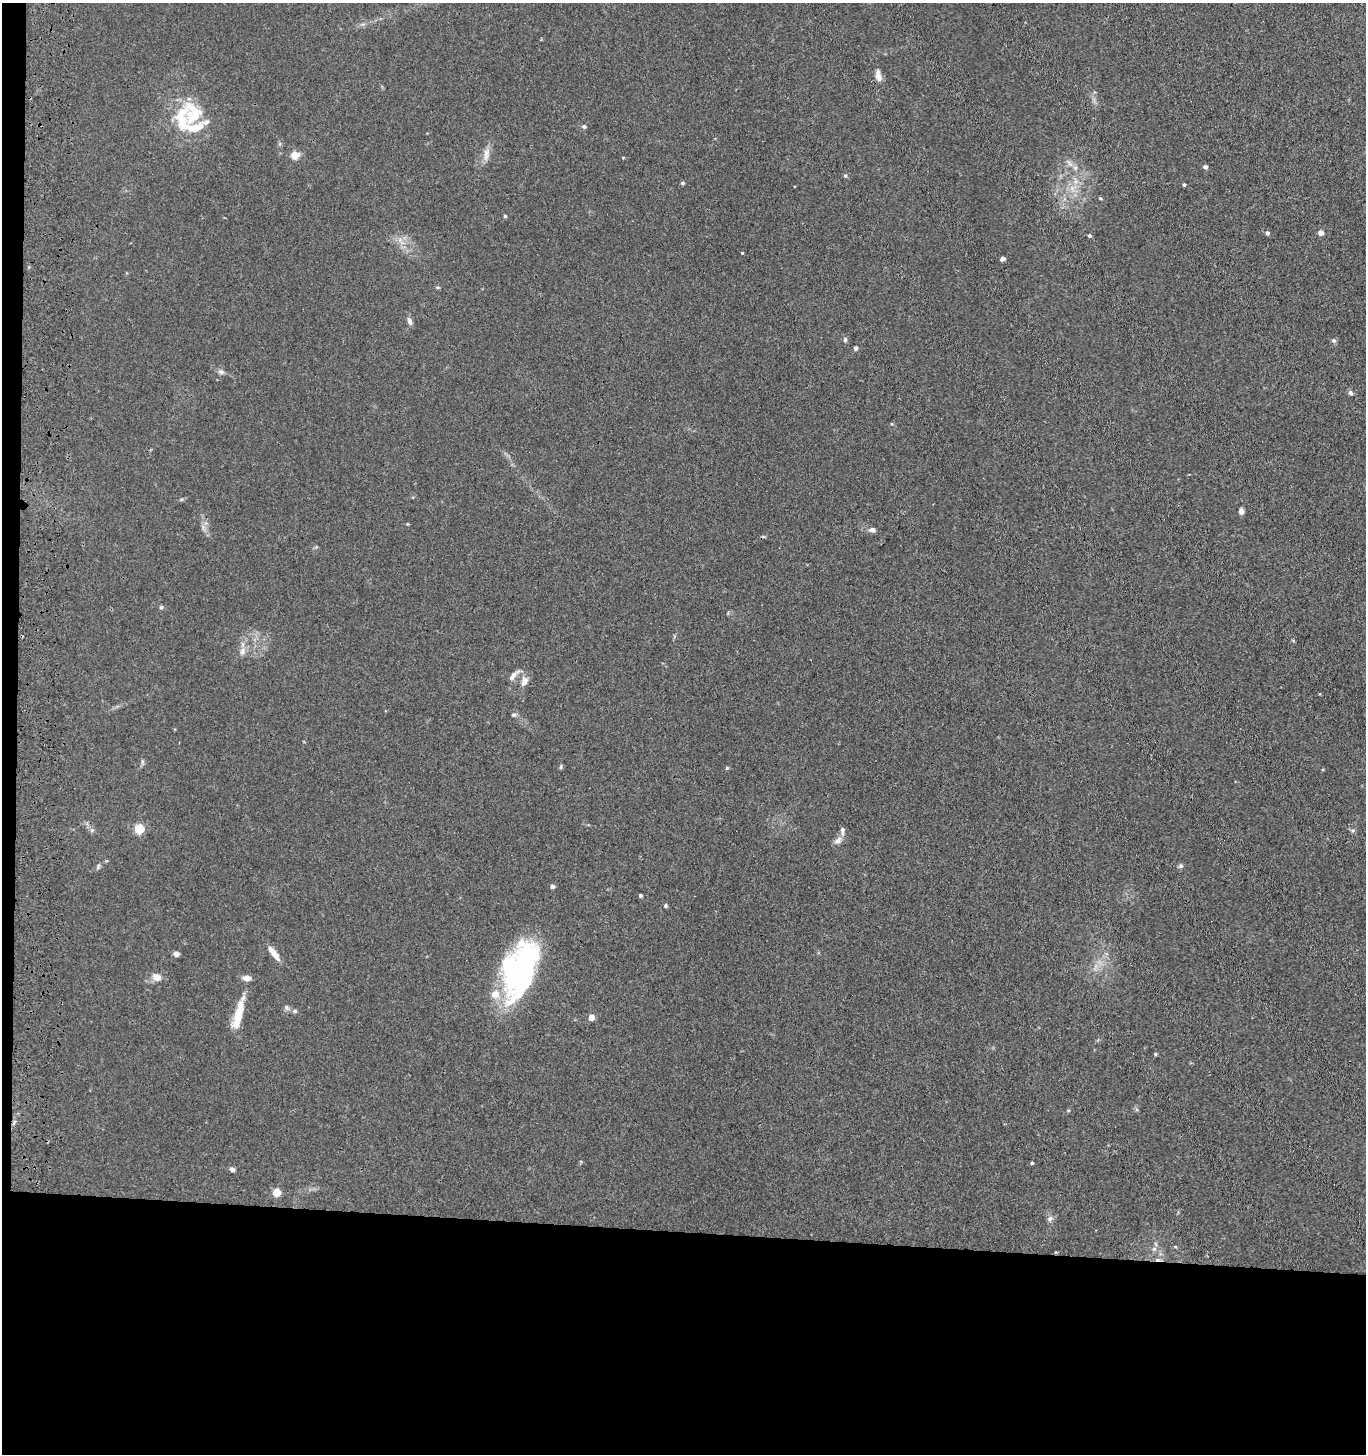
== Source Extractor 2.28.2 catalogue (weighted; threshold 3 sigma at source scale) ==
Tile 7 of 3 x 3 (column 1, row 3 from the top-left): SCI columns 206-1569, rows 3-1454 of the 4543 x 4361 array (HDU 1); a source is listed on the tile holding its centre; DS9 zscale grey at full resolution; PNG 1368 x 1456 px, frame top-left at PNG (2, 3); no overlay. Shown black and unused: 16% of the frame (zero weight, under 3 of 4 exposures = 5% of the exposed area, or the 3 px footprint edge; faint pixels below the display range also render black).
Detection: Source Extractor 2.28.2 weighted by HDU 2 'WHT'; one run over the whole footprint, this tile lists its part. Background 0.0374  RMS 0.0047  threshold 0.0213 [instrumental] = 3 sigma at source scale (4.5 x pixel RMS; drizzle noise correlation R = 1.50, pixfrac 1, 0.05/0.05 arcsec/px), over >= 5 px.
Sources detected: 65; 3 inside a brighter object's white glare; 1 cosmic-ray / hot-pixel residue — not listed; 5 inside a brighter listed object's ellipse — not listed separately; the other 56 listed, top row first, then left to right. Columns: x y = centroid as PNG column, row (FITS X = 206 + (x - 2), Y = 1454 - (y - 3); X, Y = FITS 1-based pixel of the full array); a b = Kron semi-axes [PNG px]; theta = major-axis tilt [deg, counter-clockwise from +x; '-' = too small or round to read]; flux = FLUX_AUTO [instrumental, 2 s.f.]
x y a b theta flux
878 76 17 8 -79 2.9
182 123 47 16 89 17
584 126 5 5 - 1.1
486 154 19 7 86 3.3
295 155 9 8 - 4.4
1069 163 12 4 -48 1.9
1205 167 5 4 - 1.3
845 175 5 4 - 0.71
1076 181 7 4 72 1.3
682 183 5 4 - 0.72
1184 185 4 3 - 0.67
1100 198 4 4 - 0.57
505 216 4 4 - 0.65
1267 233 5 4 - 1
1321 233 5 5 - 2.3
1089 236 5 4 - 0.78
742 253 3 3 - 0.37
1003 259 4 4 - 2.5
409 321 11 6 -69 1.8
845 340 7 5 75 0.9
1334 340 6 6 - 0.94
855 348 5 5 - 1.1
221 372 10 5 -14 1.4
1350 393 7 5 -48 1.1
1241 511 5 5 - 2.9
872 530 8 6 -13 1.7
161 607 6 5 - 0.69
242 651 11 7 73 2.4
513 676 17 6 47 2.8
524 681 12 8 70 3.3
513 715 7 5 14 0.92
561 767 6 4 71 0.61
727 768 5 4 - 0.54
139 829 5 5 - 28
92 830 6 4 44 0.83
842 831 12 6 -90 1.6
838 840 12 8 38 2.4
98 866 9 3 78 0.75
1180 866 7 6 - 0.97
552 886 5 5 - 1.4
640 895 4 4 - 0.82
666 906 5 4 - 0.8
273 953 21 6 -52 4.5
176 954 6 6 - 1.4
519 970 54 39 50 68
157 977 12 9 -16 3.4
295 1011 6 5 - 0.84
238 1015 38 9 76 12
591 1017 5 5 - 3.7
1155 1054 4 4 - 0.51
14 1122 7 4 71 0.85
1032 1163 4 4 - 0.54
232 1169 6 5 - 1.5
276 1192 5 5 - 14
1050 1218 8 7 - 1.5
1154 1249 6 5 - 1.1